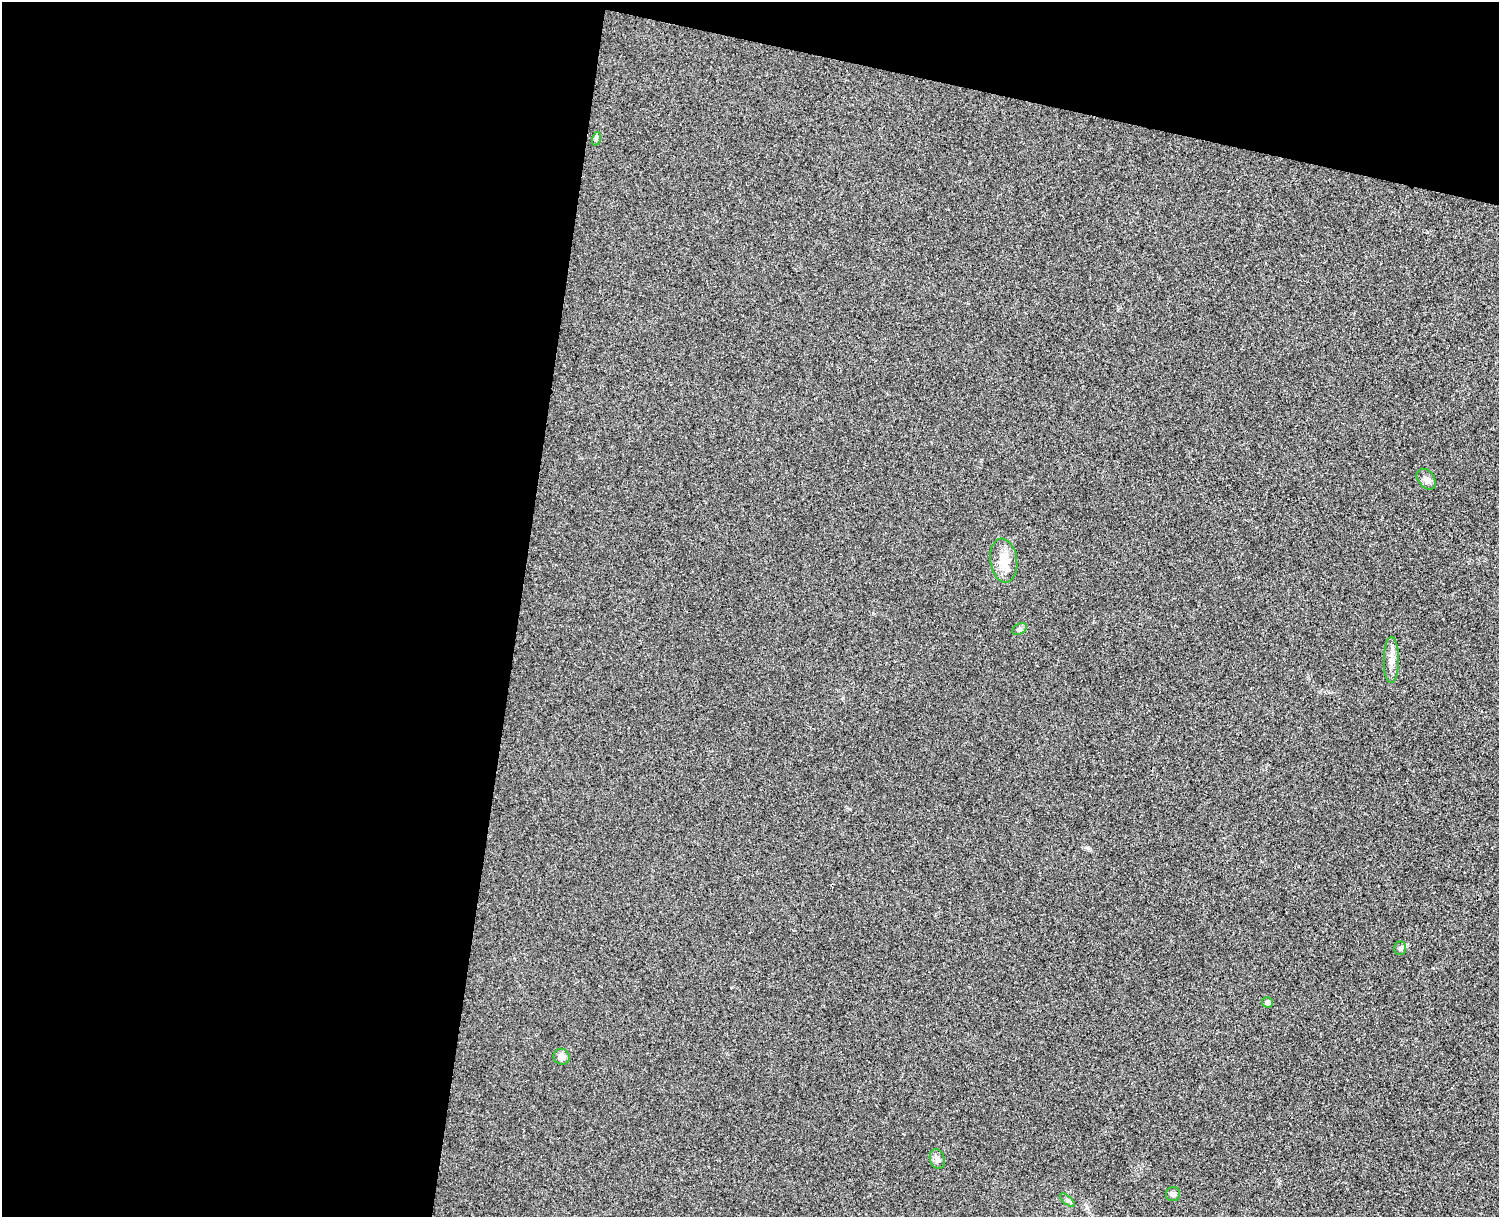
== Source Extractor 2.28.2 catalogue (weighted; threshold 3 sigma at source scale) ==
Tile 1 of 3 x 4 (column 1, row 1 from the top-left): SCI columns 174-1670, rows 3663-4877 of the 4954 x 4892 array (HDU 1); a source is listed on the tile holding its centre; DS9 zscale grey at full resolution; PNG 1501 x 1219 px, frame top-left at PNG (2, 2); each listed source drawn as its Kron ellipse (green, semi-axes under 4 px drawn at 4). Shown black and unused: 40% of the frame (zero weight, under 3 of 4 exposures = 6% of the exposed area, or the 3 px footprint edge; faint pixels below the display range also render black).
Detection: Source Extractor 2.28.2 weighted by HDU 2 'WHT'; one run over the whole footprint, this tile lists its part. Background 0.0219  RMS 0.0062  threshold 0.0281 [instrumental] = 3 sigma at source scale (4.5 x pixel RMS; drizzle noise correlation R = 1.50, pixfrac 1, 0.05/0.05 arcsec/px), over >= 5 px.
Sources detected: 11; all 11 listed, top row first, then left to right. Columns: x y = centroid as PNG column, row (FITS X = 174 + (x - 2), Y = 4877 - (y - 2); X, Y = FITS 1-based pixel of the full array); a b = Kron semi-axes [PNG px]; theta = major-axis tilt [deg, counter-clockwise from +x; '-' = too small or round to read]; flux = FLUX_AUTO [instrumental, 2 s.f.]
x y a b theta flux
596 139 7 4 72 1
1426 479 11 8 -52 2.8
1004 561 22 13 -82 11
1019 629 8 5 28 1.3
1391 660 23 7 89 5.6
1400 948 7 6 - 1.4
1267 1002 5 5 - 2.1
561 1057 8 7 - 3.5
937 1159 10 7 -72 2.4
1173 1194 7 7 - 1.8
1067 1200 9 4 -42 1.3